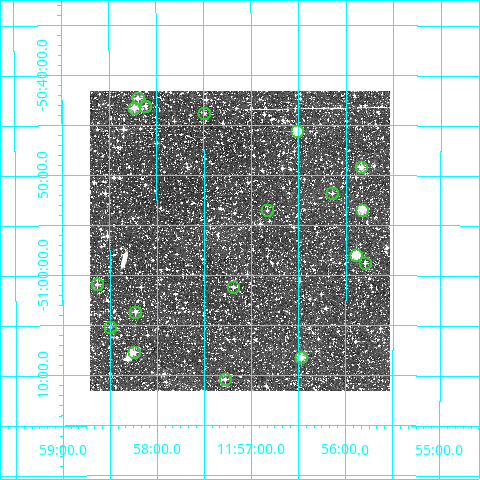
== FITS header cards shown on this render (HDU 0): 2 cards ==
NAXIS1  =                  300
NAXIS2  =                  300

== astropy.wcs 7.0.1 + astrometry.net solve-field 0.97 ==
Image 300 x 300 px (HDU 0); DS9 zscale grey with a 90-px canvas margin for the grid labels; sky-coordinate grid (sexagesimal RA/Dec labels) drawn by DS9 from the SOLVED WCS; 18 Tycho-2 reference stars matched to detected sources circled (green)
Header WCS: RA---TAN/DEC--TAN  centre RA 11:57:07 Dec -50:57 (179.28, -50.94 deg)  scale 6 arcsec/px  FOV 30.0' x 30.0'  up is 0 deg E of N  parity normal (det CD < 0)
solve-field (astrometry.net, Tycho-2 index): VERIFIED the header's WCS against the Tycho-2 star catalogue (18 matches, 0 conflicts) and refined it, rather than solving blind
Solved WCS: RA---TAN-SIP/DEC--TAN-SIP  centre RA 11:57:07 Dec -50:57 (179.28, -50.94 deg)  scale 6 arcsec/px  FOV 30.0' x 30.0'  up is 0 deg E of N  parity normal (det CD < 0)
The solver's refit moves the header's centre by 1.4 arcsec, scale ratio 1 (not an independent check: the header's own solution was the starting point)
Tycho-2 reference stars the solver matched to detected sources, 18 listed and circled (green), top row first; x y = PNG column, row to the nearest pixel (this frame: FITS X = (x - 90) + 1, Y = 300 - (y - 91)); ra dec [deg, ICRS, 3 dp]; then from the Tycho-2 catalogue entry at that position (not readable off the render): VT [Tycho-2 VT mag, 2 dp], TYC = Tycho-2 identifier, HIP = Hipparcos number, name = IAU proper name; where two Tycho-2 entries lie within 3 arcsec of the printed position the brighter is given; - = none
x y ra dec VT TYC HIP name
138 98 179.549 -50.705 11.21 8228-460-1 - -
145 106 179.528 -50.718 11.05 8228-184-1 - -
134 108 179.558 -50.722 10.16 8228-810-1 58376 -
204 113 179.373 -50.731 11.38 8228-130-1 - -
297 131 179.129 -50.760 9.27 8228-580-1 58226 -
361 167 178.959 -50.820 10.48 8228-1096-1 - -
332 193 179.036 -50.864 11.74 8228-562-1 - -
267 210 179.207 -50.893 11.79 8228-726-1 - -
362 210 178.957 -50.891 9.27 8228-1362-1 - -
356 255 178.972 -50.966 9.35 8228-2977-1 58174 -
365 263 178.949 -50.980 11.31 8228-1076-1 - -
97 284 179.658 -51.016 10.74 8228-744-1 - -
233 287 179.297 -51.020 11.48 8228-1212-1 - -
135 312 179.557 -51.061 10.84 8228-1238-1 - -
110 327 179.624 -51.086 11.76 8228-1498-1 - -
134 352 179.560 -51.129 10.40 8228-471-1 - -
301 357 179.118 -51.138 10.47 8228-2047-1 - -
225 379 179.320 -51.174 11.83 8228-1375-1 - -